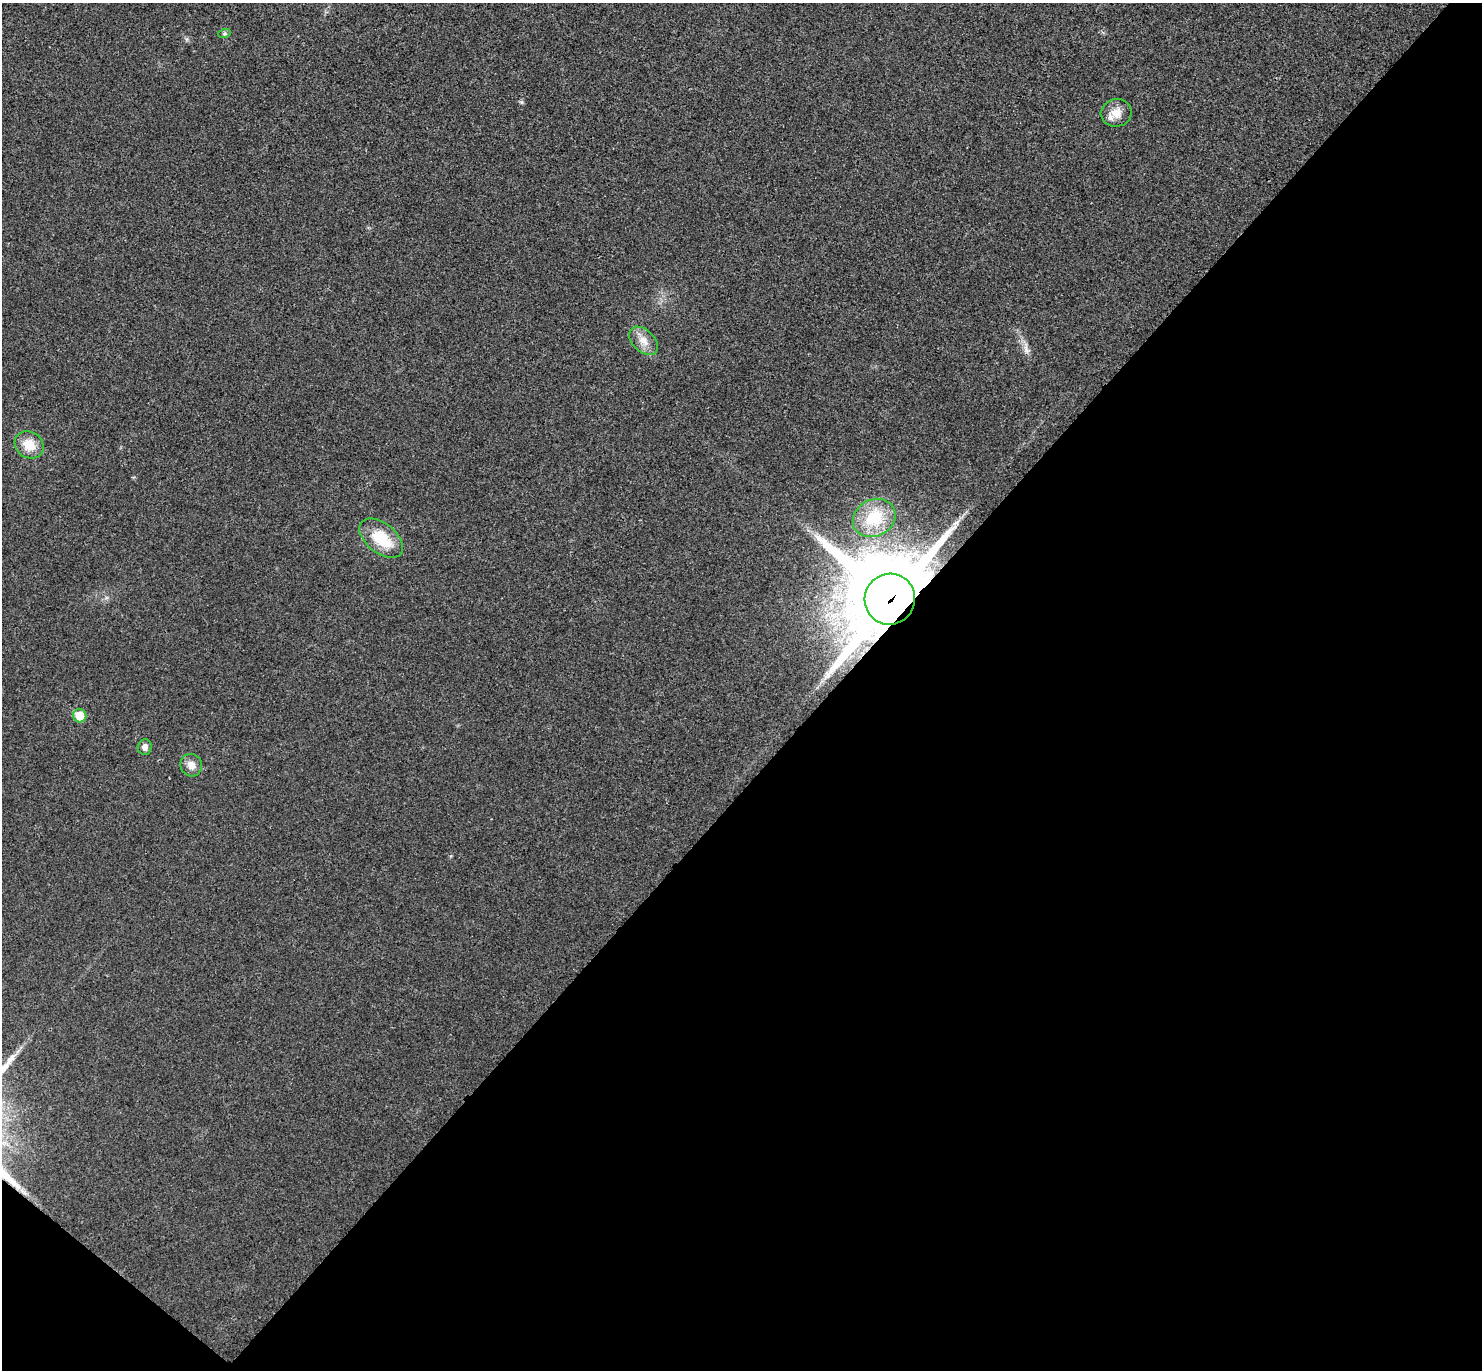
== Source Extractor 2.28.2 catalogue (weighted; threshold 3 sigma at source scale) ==
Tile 15 of 4 x 4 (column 3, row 4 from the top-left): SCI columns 3000-4479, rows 201-1568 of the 6002 x 6011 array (HDU 1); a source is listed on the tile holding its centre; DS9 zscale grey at full resolution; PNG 1484 x 1372 px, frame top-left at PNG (2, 3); each listed source drawn as its Kron ellipse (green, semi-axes under 4 px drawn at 4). Shown black and unused: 45% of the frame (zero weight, under 3 of 4 exposures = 6% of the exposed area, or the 3 px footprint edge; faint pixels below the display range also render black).
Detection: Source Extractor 2.28.2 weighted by HDU 2 'WHT'; one run over the whole footprint, this tile lists its part. Background 0.0203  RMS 0.0058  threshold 0.026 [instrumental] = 3 sigma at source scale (4.5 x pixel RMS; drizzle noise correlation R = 1.50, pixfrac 1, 0.05/0.05 arcsec/px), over >= 5 px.
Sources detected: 10; all 10 listed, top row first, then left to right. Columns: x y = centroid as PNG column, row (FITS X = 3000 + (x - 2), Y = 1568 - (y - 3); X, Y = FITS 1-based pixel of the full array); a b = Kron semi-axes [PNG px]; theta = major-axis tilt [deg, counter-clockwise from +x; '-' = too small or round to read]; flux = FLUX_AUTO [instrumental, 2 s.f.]
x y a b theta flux
224 34 6 4 18 0.89
1116 113 15 14 - 7.2
643 341 17 11 -44 6.3
29 445 15 13 -35 10
874 518 22 18 28 23
381 538 25 15 -39 20
890 599 25 25 - 7600
80 716 7 6 - 12
145 747 8 7 - 2.9
191 765 11 10 - 4.6
Overlapping masked pixels (flux is a lower limit): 1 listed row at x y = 890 599